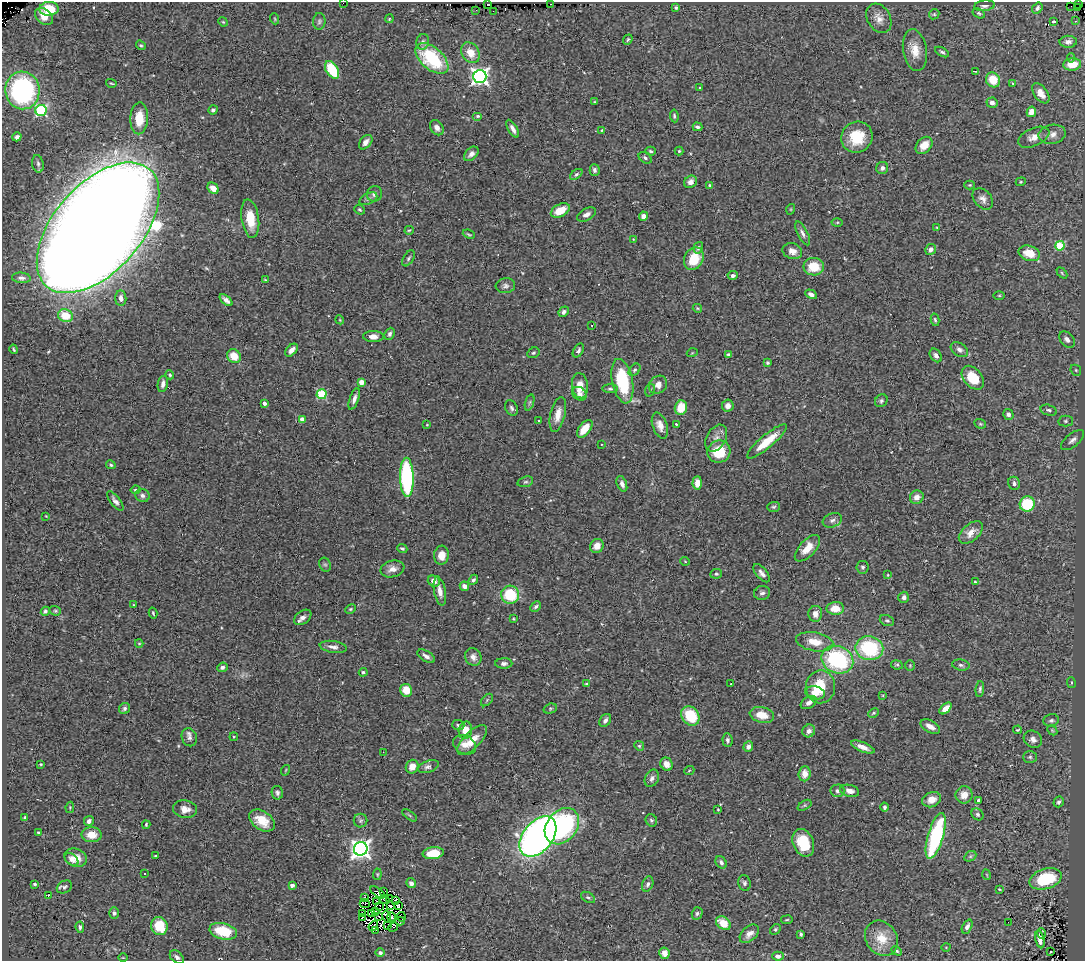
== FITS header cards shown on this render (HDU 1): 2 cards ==
NAXIS1  =                 1083
NAXIS2  =                  959

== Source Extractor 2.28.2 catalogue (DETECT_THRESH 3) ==
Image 1083 x 959 px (HDU 1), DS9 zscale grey, 1 PNG px = 1 image px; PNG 1087 x 963 px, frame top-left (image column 1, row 959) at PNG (2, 2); each listed source drawn as its Kron ellipse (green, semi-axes under 4 px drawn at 4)
Background 0.892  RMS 0.058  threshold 0.175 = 3 sigma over >= 5 px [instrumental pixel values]
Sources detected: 369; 15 with non-positive FLUX_AUTO (blend fragments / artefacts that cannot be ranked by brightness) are neither listed nor drawn; the other 354 listed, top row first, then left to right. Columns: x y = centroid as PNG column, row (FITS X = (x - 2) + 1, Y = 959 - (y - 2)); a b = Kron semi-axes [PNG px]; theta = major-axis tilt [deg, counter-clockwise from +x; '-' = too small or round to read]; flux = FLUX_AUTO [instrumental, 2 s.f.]
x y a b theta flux
343 3 2 2 - 45
487 4 3 2 - 13
551 4 3 2 - 30
1079 4 2 2 - 1.1
984 6 10 5 7 14
1071 7 2 2 - 1.8
676 8 3 3 - 5.9
1037 8 6 4 52 12
1077 8 2 2 - 30
49 9 9 7 2 130
476 10 3 2 - 9.9
493 11 2 2 - 4.6
979 13 7 4 -31 7.2
934 14 5 4 - 6.1
44 16 10 7 -40 33
879 18 15 11 -60 35
275 19 5 3 - 3.8
389 19 4 3 - 4.5
319 21 8 6 85 9.6
1076 21 3 2 - 69
223 22 5 4 - 4.2
1054 22 3 3 - 5.9
628 40 5 4 - 6.5
423 42 8 6 74 11
1068 42 8 6 1 15
141 45 5 4 - 6
915 50 21 12 -80 61
942 52 7 4 -29 7.5
470 53 11 8 -58 56
432 58 20 11 -41 300
1071 58 4 4 - 6.3
1072 64 9 6 6 69
332 70 10 6 -58 180
975 71 4 2 - 6.5
480 76 6 6 - 1700
993 80 8 7 - 84
111 83 5 3 - 4.2
1013 83 3 3 - 7.5
699 88 3 3 - 12
22 90 19 17 -83 620
1041 93 11 6 -54 32
594 102 4 3 - 3.9
992 103 5 5 - 17
41 110 6 5 - 420
213 110 5 4 - 9.8
1031 112 5 4 - 36
478 116 5 3 - 6.4
674 116 6 4 -83 6.1
139 118 16 9 87 80
698 127 5 3 - 8.8
437 128 8 6 -55 20
513 129 10 4 -61 19
602 130 4 3 - 3.3
1052 134 14 9 11 27
17 137 5 3 - 11
857 137 16 15 - 120
1034 137 17 9 24 35
366 142 8 5 50 19
924 145 10 7 47 44
650 151 5 4 - 6.3
679 151 4 4 - 4.8
471 154 8 5 44 17
645 158 7 5 -38 8.6
38 164 9 5 -80 8.9
882 168 6 6 - 12
595 170 6 5 - 11
576 174 7 4 37 7.9
690 182 7 6 - 15
1021 182 5 4 - 4.9
710 185 3 3 - 4.2
970 185 5 4 - 4.4
213 188 6 5 - 34
375 194 8 7 - 16
368 199 9 5 26 11
983 199 12 8 -48 22
791 209 5 3 - 3.4
360 210 5 4 - 5.7
560 210 10 6 27 78
586 214 10 6 27 16
644 216 4 4 - 20
250 219 19 8 -82 95
837 222 5 3 - 4.5
98 228 78 44 48 23000
937 228 4 4 - 4.1
409 230 4 3 - 4.5
803 233 13 5 -64 16
469 234 6 3 -23 4.9
633 239 4 3 - 3.2
1060 246 4 4 - 210
698 248 6 4 72 8.9
931 249 5 5 - 17
792 251 10 8 -19 27
1029 253 11 7 -18 66
408 258 9 5 57 7.8
694 259 12 9 64 98
814 267 10 9 - 89
1062 273 6 4 -47 5.3
733 276 5 4 - 11
21 278 9 5 -5 13
265 280 4 3 - 4.1
505 286 10 7 6 14
811 294 6 4 -30 17
999 295 5 3 - 4.2
121 298 8 5 -85 19
226 300 7 4 -40 17
697 308 5 3 - 3.9
564 312 5 5 - 13
65 316 7 6 - 83
340 320 4 3 - 3.5
935 320 6 4 -78 5.9
592 325 3 2 - 5.2
390 334 6 5 - 10
373 337 10 5 0 28
1067 339 9 6 -47 20
14 349 5 2 - 5
291 350 7 4 46 18
578 350 7 5 58 11
959 350 9 6 -34 14
533 353 6 5 - 7.7
692 353 5 3 - 3.4
728 354 4 4 - 6.6
936 355 7 5 -54 13
234 356 7 6 - 65
767 363 3 3 - 6.3
635 370 7 5 50 7.4
1076 370 6 5 - 5.6
170 375 5 4 - 6.4
973 378 13 9 -50 120
622 381 22 10 -79 250
361 382 4 4 - 37
163 384 8 5 80 17
658 385 10 8 43 36
580 386 13 8 -83 51
610 389 8 4 0 6.6
650 390 6 5 - 5.9
321 394 5 5 - 240
579 394 8 6 -40 18
354 399 11 4 71 19
881 401 7 6 - 8.8
530 402 8 3 71 6.9
264 403 4 3 - 14
728 406 6 5 - 20
512 408 8 6 -65 10
681 408 7 6 - 86
1049 410 8 5 -16 13
1008 414 6 5 - 12
558 415 18 7 77 44
302 419 4 4 - 42
539 420 2 2 - 3.8
1066 421 7 5 -1 8.3
676 424 3 2 - 3.1
980 424 6 4 -20 5.2
427 425 3 2 - 2.9
660 426 13 7 -71 30
585 429 10 5 52 58
716 438 14 9 60 27
1072 440 14 6 38 19
767 441 25 6 40 91
602 444 3 2 - 4.9
719 452 11 11 - 110
111 465 5 4 - 7.4
407 477 20 6 -88 670
525 482 8 5 17 7.5
697 483 7 4 87 37
1014 483 7 6 - 16
622 484 8 5 -70 15
135 490 5 3 - 5.5
142 495 7 6 - 12
917 497 7 6 - 27
115 501 12 5 -52 15
1027 504 8 7 - 160
773 507 6 5 - 6.7
46 516 3 2 - 2.9
832 520 10 7 21 15
971 532 14 8 41 41
597 546 7 6 - 39
402 548 5 4 - 7.2
807 548 16 8 47 56
441 555 9 7 85 38
685 561 5 3 - 3.1
325 565 7 5 -67 7.5
863 567 6 6 - 8
392 569 12 8 13 27
762 573 11 5 -50 17
716 574 6 5 - 7.4
888 575 4 2 - 2.6
473 580 6 4 47 8.7
434 581 6 5 - 23
975 582 4 3 - 3.5
464 586 5 4 - 19
440 591 15 5 -80 26
762 593 8 7 - 11
510 595 9 9 - 160
904 597 5 5 - 13
133 605 3 2 - 3
536 607 6 4 45 7.2
835 608 9 6 1 55
350 609 5 3 - 5
45 611 5 4 - 8.3
55 611 6 4 -20 5.6
153 613 5 3 - 5.2
815 614 8 7 - 27
303 617 10 6 38 20
513 619 3 3 - 3.6
887 621 7 5 -24 8
815 642 19 9 -10 63
139 643 4 4 - 4
333 647 13 6 -8 19
869 648 14 12 -10 310
426 656 10 5 -31 16
473 657 9 8 - 21
837 660 16 13 -24 450
504 663 8 5 0 13
897 665 6 4 -9 6.2
961 665 9 5 -9 9.8
910 666 5 4 - 4.4
222 667 5 4 - 10
363 672 4 3 - 7
731 683 2 2 - 3.5
1071 683 5 3 - 3.8
586 684 4 3 - 4.9
820 687 16 14 89 130
980 689 8 4 85 8.1
406 690 6 6 - 62
815 693 10 6 -12 41
883 695 3 3 - 3
487 700 7 4 47 6.4
809 702 9 5 31 19
125 708 6 5 - 9.9
946 708 7 4 44 39
550 709 7 5 19 5.8
873 713 6 4 27 5
762 715 12 7 -13 66
690 716 10 8 -52 160
605 720 7 5 54 13
1051 720 8 6 15 10
458 725 6 5 - 7.2
930 727 10 5 -28 31
465 730 9 6 78 57
1018 730 4 3 - 5
1052 730 6 4 -45 5.2
809 731 6 6 - 17
189 737 9 7 -69 16
234 737 4 3 - 3.6
1033 739 9 8 - 21
472 740 19 8 45 63
727 740 7 5 -84 11
464 745 12 9 -26 33
639 746 5 4 - 5.9
748 747 5 4 - 16
863 747 12 5 -22 29
383 752 3 2 - 3.3
1030 757 7 5 0 9
41 764 4 3 - 3.6
667 764 7 6 - 33
412 767 7 6 - 35
428 767 11 5 18 16
286 770 5 3 - 3.4
689 771 5 3 - 3.5
804 774 7 6 - 38
652 778 9 6 63 16
837 791 7 6 - 13
850 791 10 6 -13 25
277 793 7 5 -79 9.7
964 795 9 8 - 35
932 800 9 7 23 31
978 800 3 3 - 11
1059 802 5 5 - 11
805 805 7 4 31 6
70 807 5 4 - 4
885 807 4 4 - 8.6
185 809 12 8 -8 36
718 810 3 3 - 3.2
977 814 6 5 - 7.5
410 815 8 3 -35 5.6
25 817 3 3 - 6.1
262 820 14 9 -34 71
651 820 6 5 - 6.9
89 821 5 5 - 15
361 821 7 6 - 8.3
146 825 4 3 - 5.2
562 826 20 15 51 680
38 832 3 2 - 4.2
92 835 10 7 -1 55
936 836 23 7 73 400
538 837 23 14 51 2400
803 843 14 10 -67 130
361 849 7 6 - 2300
433 853 10 6 8 85
155 856 3 2 - 3.4
970 856 6 4 30 7.2
76 858 12 8 -21 40
71 859 8 5 -41 14
721 862 6 5 - 12
144 874 2 2 - 3.1
377 874 6 4 83 4.6
987 875 5 3 - 3.3
1046 879 17 10 17 230
411 883 5 4 - 16
744 883 8 6 -76 10
35 884 3 3 - 6.1
648 884 8 5 69 13
292 885 4 3 - 26
64 887 8 6 29 9.7
999 889 3 2 - 3.2
383 891 2 2 - 8.2
378 892 8 3 -35 3.7
48 896 3 2 - 26
365 897 3 2 - 3.8
588 897 8 5 -29 7.8
389 898 3 2 - 6.9
385 900 5 2 - 5.8
377 901 3 2 - 1.3
396 901 4 2 - 1.6
365 904 5 3 - 0.17
398 905 4 2 - 3
390 906 4 2 - 4.4
380 907 4 2 - 0.48
376 911 3 2 - 2.6
114 913 6 5 - 8.8
363 913 2 2 - 4.2
371 913 4 2 - 3.1
697 913 6 5 - 8.2
387 916 6 3 -78 8.8
362 917 3 2 - 3.5
379 917 3 2 - 2.5
392 917 4 2 - 1.9
402 917 5 3 - 3.6
787 920 6 3 9 3.9
400 921 4 2 - 21
1008 922 2 2 - 14
723 923 8 6 -36 72
159 926 9 8 - 110
373 926 5 3 - 6.2
388 926 3 3 - 0.41
80 927 6 4 -83 8.1
393 927 5 3 - 11
967 927 7 4 64 14
775 929 6 4 41 5.7
375 930 3 2 - 4.8
223 931 14 8 -13 130
749 934 11 7 42 25
801 934 4 3 - 7.6
1041 934 5 3 - 120
881 938 18 15 -55 80
1040 939 9 4 -76 29
946 947 4 3 - 2.8
897 951 6 4 -29 6.5
1051 952 3 2 - 6.5
380 953 4 4 - 13
664 953 5 5 - 34
778 956 6 4 -1 17
177 957 8 5 -42 12
123 958 4 3 - 3.2
At the frame edge (FLAGS 8, measured only in part): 1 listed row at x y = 343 3
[15 non-positive-flux detections neither listed nor drawn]